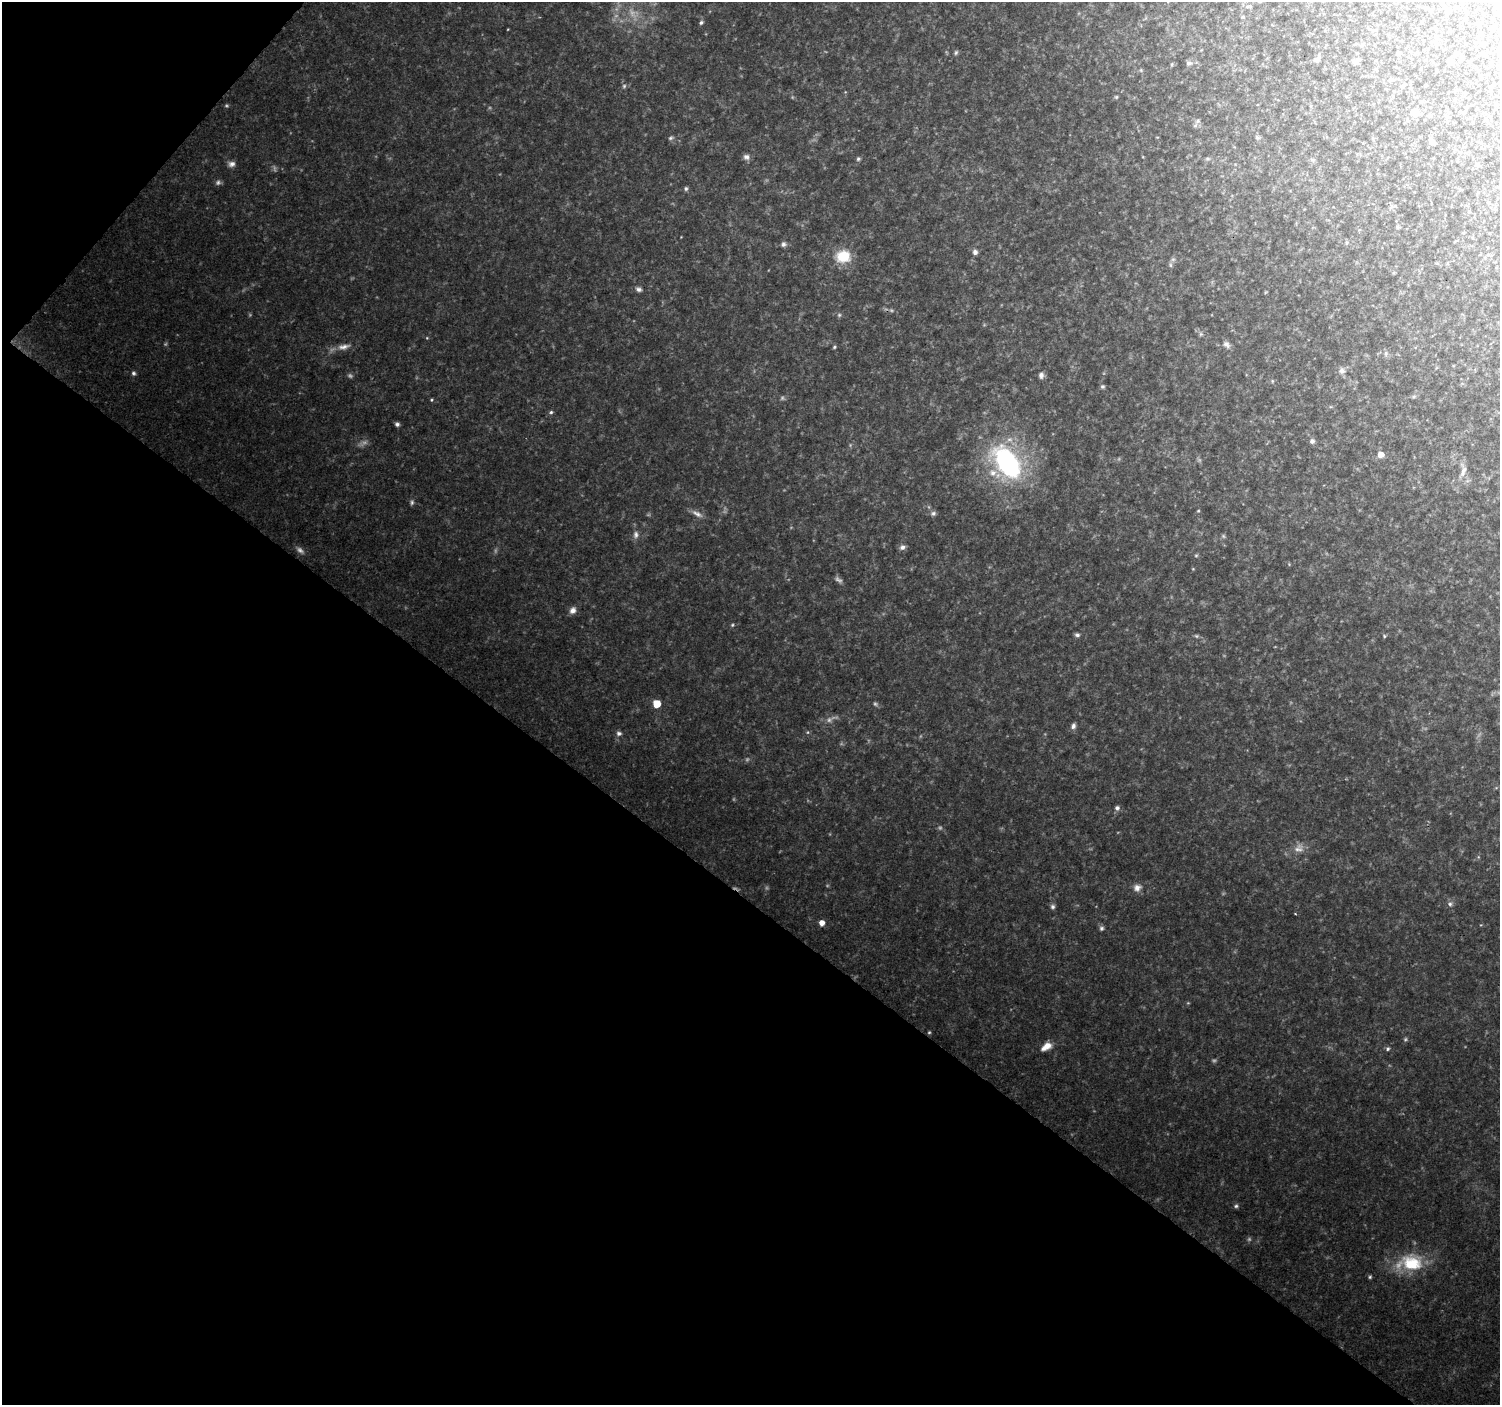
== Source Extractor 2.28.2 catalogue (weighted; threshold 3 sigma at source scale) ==
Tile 9 of 4 x 4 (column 1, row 3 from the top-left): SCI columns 6-1503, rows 1642-3044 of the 5997 x 6023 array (HDU 1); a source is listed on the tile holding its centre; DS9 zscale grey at full resolution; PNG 1502 x 1407 px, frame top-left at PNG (2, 2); no overlay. Shown black and unused: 38% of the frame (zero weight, under 2 of 3 exposures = <1% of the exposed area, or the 3 px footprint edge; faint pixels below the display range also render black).
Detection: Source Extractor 2.28.2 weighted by HDU 2 'WHT'; one run over the whole footprint, this tile lists its part. Background 0.124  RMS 0.0084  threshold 0.0379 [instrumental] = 3 sigma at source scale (4.5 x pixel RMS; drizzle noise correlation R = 1.50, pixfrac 1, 0.0396/0.0396 arcsec/px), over >= 5 px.
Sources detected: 142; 41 too faint to see at this stretch — not listed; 3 inside a brighter listed object's ellipse — not listed separately; the other 98 listed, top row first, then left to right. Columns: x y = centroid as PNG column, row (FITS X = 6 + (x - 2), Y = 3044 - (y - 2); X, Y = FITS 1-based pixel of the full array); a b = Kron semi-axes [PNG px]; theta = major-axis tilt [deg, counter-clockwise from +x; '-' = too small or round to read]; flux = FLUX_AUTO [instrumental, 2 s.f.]
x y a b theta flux
1248 6 12 4 4 1.9
1448 10 7 6 - 2.2
1243 17 6 4 -17 1.1
701 22 5 5 - 2.1
508 29 3 2 - 0.59
1492 29 6 2 -77 0.59
1498 51 4 3 - 0.93
956 53 6 5 - 1.8
1462 57 4 4 - 1.6
1317 58 9 5 54 3.5
1356 61 8 5 19 3.1
1450 61 6 6 - 3.5
1189 63 9 7 7 2.9
1172 64 5 4 - 1.2
1141 70 5 5 - 1.2
624 86 6 5 - 1.9
1402 87 6 4 -1 0.99
1116 97 5 5 - 1.2
1414 112 10 9 - 7
1464 112 7 4 45 1.2
1447 117 6 5 - 1.8
1197 121 10 7 42 3
671 138 8 5 20 2
1257 138 7 5 -35 1.7
1431 141 8 6 -67 3
1362 143 3 3 - 0.88
746 157 9 7 -15 3.9
858 159 6 5 - 1.8
1207 159 6 6 - 1.7
1313 160 8 6 -1 1.9
231 164 10 8 0 4.7
1478 165 6 6 - 1.5
218 182 8 7 - 2.8
686 188 6 6 - 1.8
1392 207 7 4 -18 1.9
1469 212 5 3 - 0.76
1397 227 6 4 -43 1.4
681 237 2 2 - 0.51
1346 242 8 4 82 1.2
783 244 8 7 - 2.8
975 252 6 5 - 4.2
843 256 18 15 8 28
1173 259 7 6 - 2.1
639 289 8 6 -19 3.2
1266 292 5 4 - 0.79
839 315 6 6 - 1.8
1201 334 7 5 -74 2
427 338 5 4 - 0.96
1226 344 11 8 -40 4.1
344 347 21 9 10 8.6
834 347 5 4 - 1.3
1386 353 8 6 89 2.4
1342 371 10 10 - 4.7
134 373 6 5 - 2.3
1041 375 7 6 - 3.5
1272 381 5 5 - 1.2
1102 386 5 5 - 1.8
1414 396 7 5 18 1.7
432 400 4 4 - 1.2
551 412 6 5 - 1.6
397 424 5 5 - 2.4
1312 441 6 6 - 3.4
1381 454 5 5 - 9.9
1007 462 41 26 -52 160
1463 470 23 9 84 8.6
412 502 8 6 85 2.3
1198 511 4 4 - 0.89
933 513 8 7 - 2.7
697 514 18 6 -26 5.6
636 535 12 8 84 4.8
1223 536 7 5 -18 1.5
902 547 8 6 16 3.6
1196 555 6 4 66 1.3
1193 569 4 3 - 0.78
573 610 8 7 - 5.6
732 625 6 5 - 1.4
1077 635 6 5 - 2.5
1196 636 7 5 -2 1.7
1384 636 5 4 - 1.2
657 704 5 5 - 25
1073 726 8 6 72 3.1
808 732 6 5 - 1.3
619 733 8 7 - 3.4
1496 788 6 4 19 1
1117 808 7 6 - 3.1
1299 848 16 13 46 9.5
1137 888 12 10 24 6.5
1450 904 8 7 - 3.1
1053 907 8 6 -89 2.6
1295 914 4 2 - 0.65
822 923 5 5 - 8.4
1101 928 7 6 - 2.4
929 1032 5 4 - 1.2
1046 1046 15 8 34 10
1388 1049 6 5 - 1.8
1236 1206 7 6 - 2
1412 1263 32 24 3 46
1370 1277 5 5 - 1.4